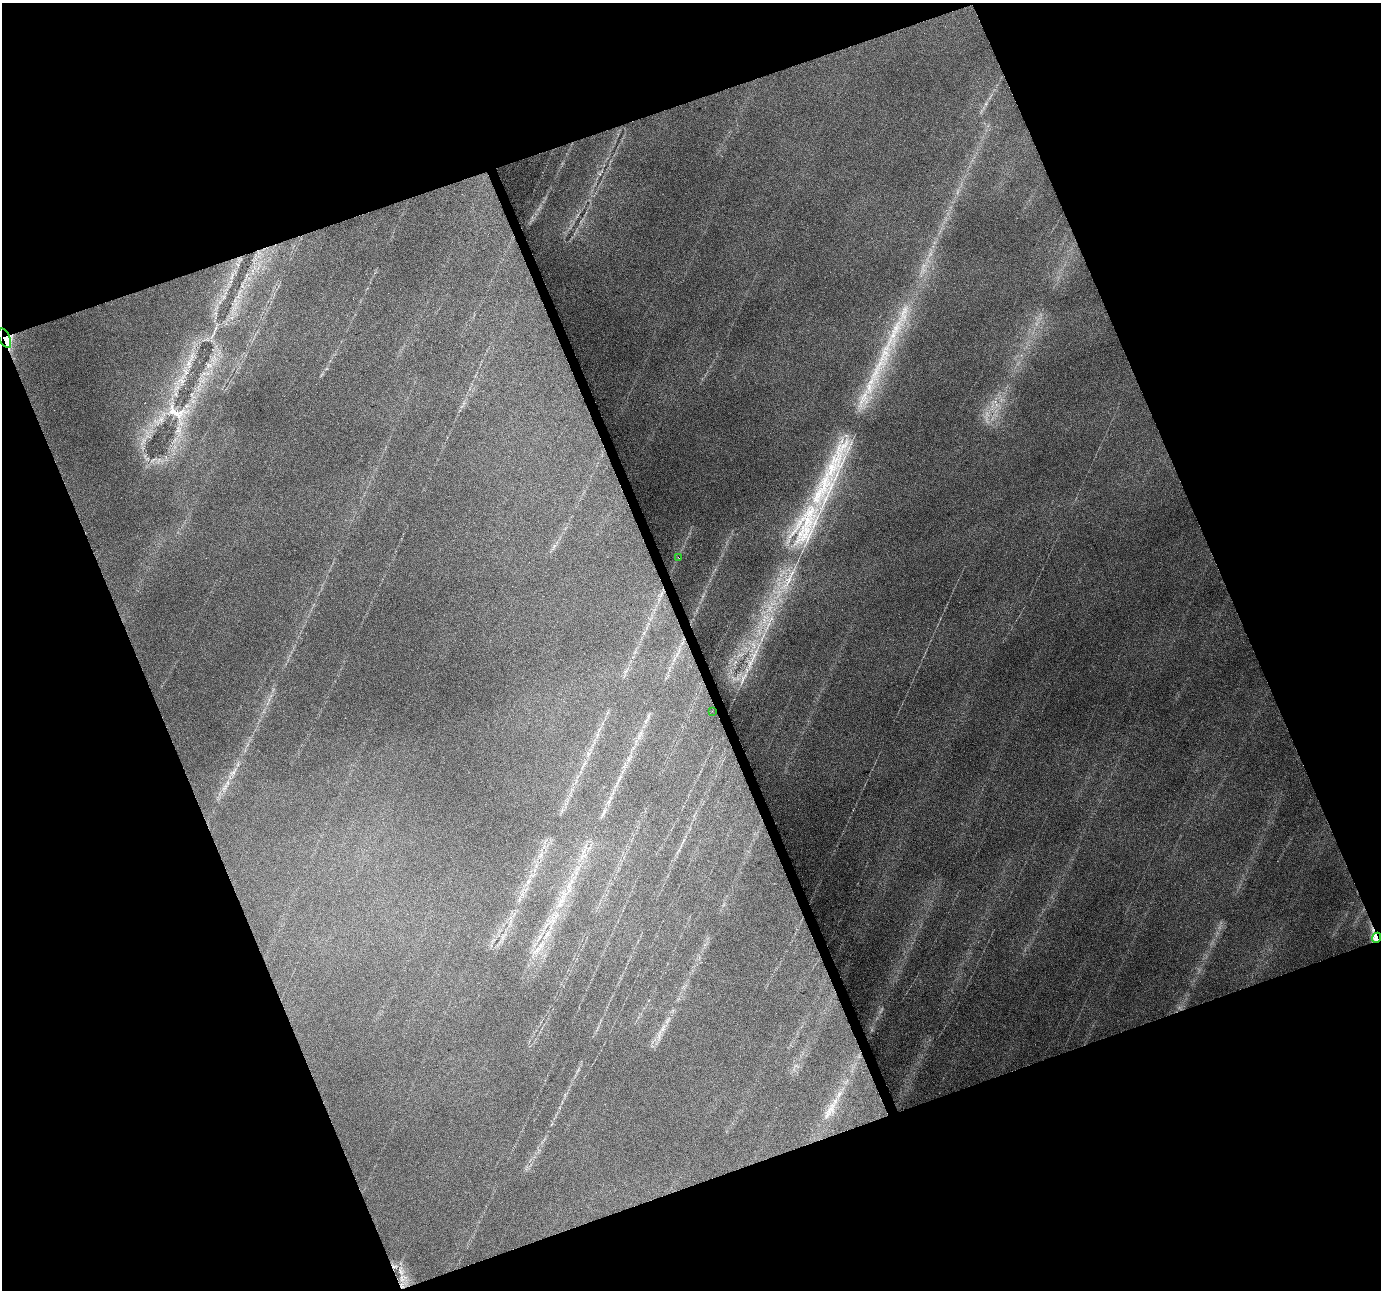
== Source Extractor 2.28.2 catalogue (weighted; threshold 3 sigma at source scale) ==
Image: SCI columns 1-5514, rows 77-5227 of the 5517 x 5359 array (HDU 1 of 3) = the unmasked area's bounding box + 8 px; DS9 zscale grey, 4 x 4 block average (1 PNG px = mean of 4 x 4 image px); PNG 1383 x 1292 px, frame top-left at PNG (2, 3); each listed source drawn as its Kron ellipse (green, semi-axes under 4 px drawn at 4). Shown black and unused: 41% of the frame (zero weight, under 3 of 4 exposures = <1% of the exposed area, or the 3 px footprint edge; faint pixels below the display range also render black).
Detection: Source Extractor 2.28.2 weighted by HDU 2 'WHT'. Background 0.23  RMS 0.0077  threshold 0.0347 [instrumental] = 3 sigma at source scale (4.5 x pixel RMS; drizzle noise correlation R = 1.50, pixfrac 1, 0.0396/0.0396 arcsec/px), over >= 5 px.
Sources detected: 5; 1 too faint to see at this stretch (4 x 4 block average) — neither listed nor drawn; the other 4 listed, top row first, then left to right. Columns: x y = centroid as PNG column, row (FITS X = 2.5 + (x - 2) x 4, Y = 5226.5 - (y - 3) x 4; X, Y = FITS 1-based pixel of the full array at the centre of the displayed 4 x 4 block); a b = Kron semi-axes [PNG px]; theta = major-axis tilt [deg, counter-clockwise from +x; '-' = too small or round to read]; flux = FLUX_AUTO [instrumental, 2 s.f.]
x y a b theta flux
5 338 10 5 -66 35
679 557 2 2 - 2.7
712 711 2 2 - 0.76
1376 938 5 3 - 18
Overlapping masked pixels (flux is a lower limit): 3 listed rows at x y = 5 338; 679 557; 1376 938